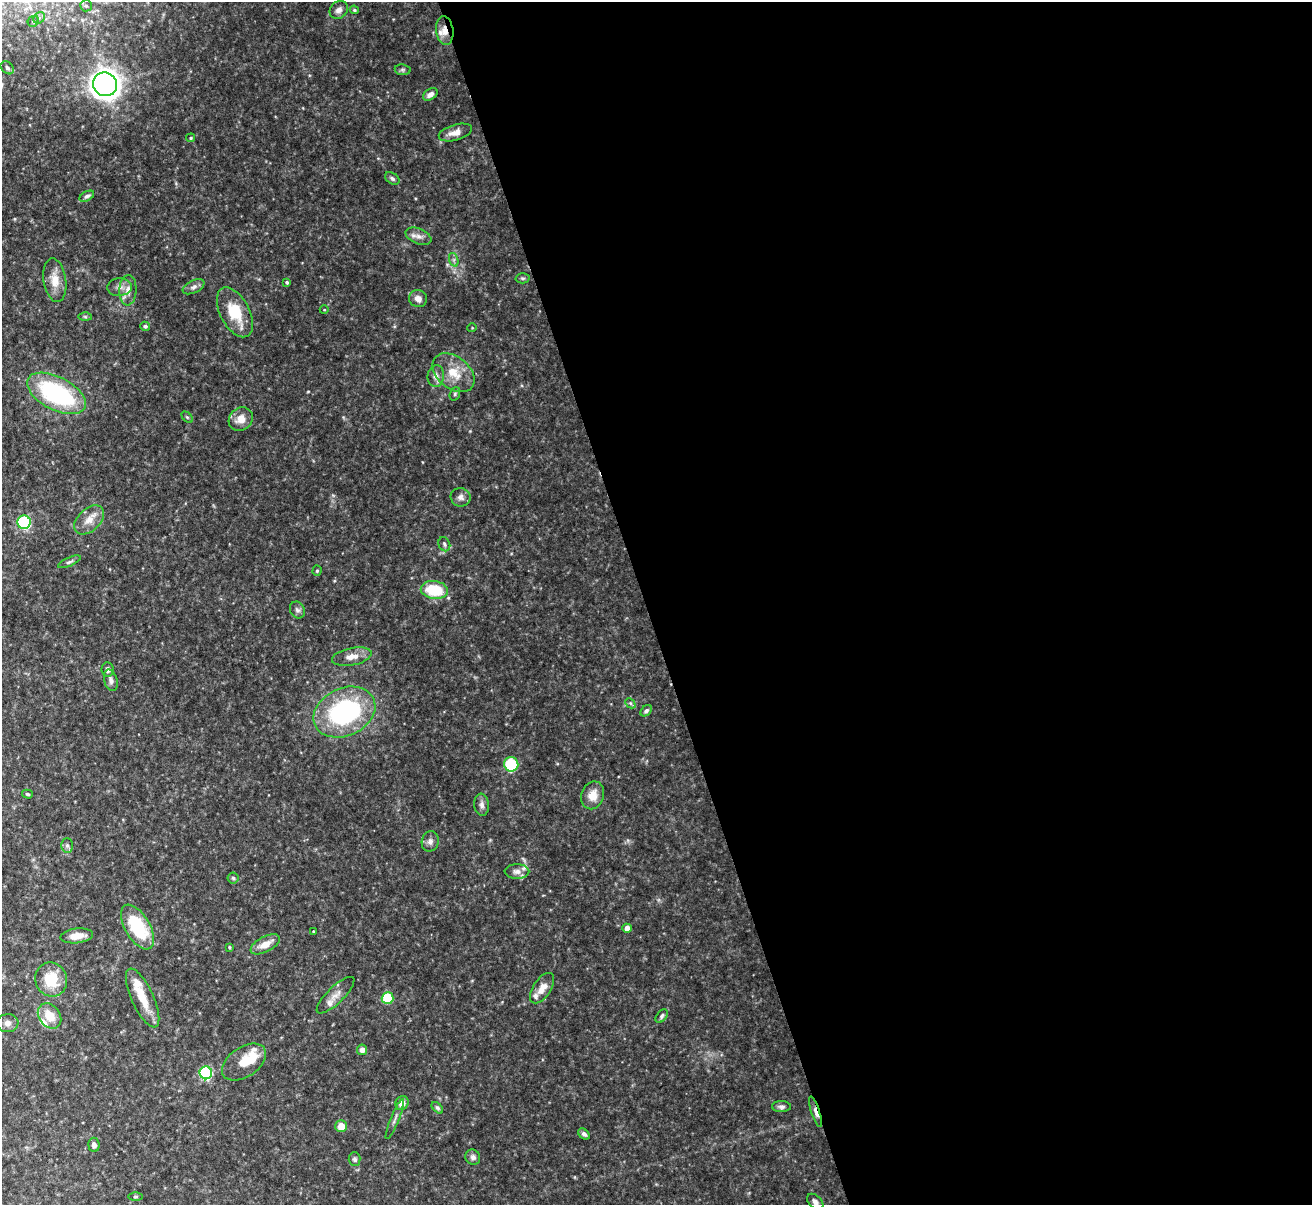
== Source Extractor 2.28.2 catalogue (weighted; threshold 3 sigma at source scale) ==
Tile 8 of 4 x 4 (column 4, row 2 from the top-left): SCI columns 3933-5242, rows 2552-3754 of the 5251 x 5230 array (HDU 1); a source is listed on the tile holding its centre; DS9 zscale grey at full resolution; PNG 1314 x 1207 px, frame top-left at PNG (2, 2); each listed source drawn as its Kron ellipse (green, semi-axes under 4 px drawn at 4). Shown black and unused: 51% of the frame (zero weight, under 5 of 10 exposures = <1% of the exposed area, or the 3 px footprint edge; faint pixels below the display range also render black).
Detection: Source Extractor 2.28.2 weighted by HDU 2 'WHT'; one run over the whole footprint, this tile lists its part. Background 0.0912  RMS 0.0045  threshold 0.0182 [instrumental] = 3 sigma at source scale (4.09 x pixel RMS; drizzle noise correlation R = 1.36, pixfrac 0.8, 0.05/0.05 arcsec/px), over >= 5 px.
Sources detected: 94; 1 inside a brighter object's white glare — neither listed nor drawn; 8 inside a brighter listed object's ellipse — not listed separately; the other 85 listed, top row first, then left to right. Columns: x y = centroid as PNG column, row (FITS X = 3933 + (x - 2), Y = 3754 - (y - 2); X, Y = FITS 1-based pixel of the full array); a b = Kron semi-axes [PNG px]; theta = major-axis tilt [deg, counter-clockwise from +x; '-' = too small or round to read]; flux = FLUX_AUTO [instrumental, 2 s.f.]
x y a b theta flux
86 6 6 5 - 0.76
339 10 10 8 41 2
354 10 5 4 - 0.54
39 18 6 5 - 0.92
33 21 6 5 - 0.64
445 31 14 8 -82 3.4
7 68 7 5 -45 0.8
403 70 8 5 -6 0.72
105 84 12 11 - 530
430 94 8 5 33 1.8
455 133 17 8 16 3.6
191 138 4 4 - 0.55
392 178 8 5 -33 0.97
87 196 8 4 28 1
418 236 13 7 -22 2.3
454 260 7 4 -72 0.91
523 278 7 5 -2 0.73
55 280 22 11 -81 5.8
287 282 4 3 - 0.66
119 287 12 9 5 2.3
193 287 11 6 26 1.6
128 290 15 8 87 3.3
418 299 9 8 - 2.4
324 310 4 3 - 0.31
235 312 27 14 -62 14
85 317 6 4 -1 0.63
145 326 5 4 - 0.65
472 328 5 3 - 0.3
454 373 24 16 -40 9.7
436 376 11 8 83 2.1
56 393 32 16 -27 50
455 394 7 5 69 0.76
187 417 7 4 -45 0.6
241 419 13 11 37 4.5
461 497 10 9 - 1.9
89 520 17 11 43 4.8
24 522 7 6 - 43
444 544 7 5 -67 0.94
69 562 12 4 24 0.99
317 571 5 4 - 0.56
434 590 13 9 -8 17
297 610 9 7 -60 1.3
352 657 20 8 11 4.2
108 669 7 6 - 1.5
111 680 11 6 -74 1.5
630 703 6 4 -44 0.62
646 711 6 4 44 1
344 712 32 24 25 58
511 764 7 7 - 21
27 794 5 4 - 0.56
593 795 14 11 70 4.9
482 805 11 7 -83 1.8
430 841 10 8 79 1.8
67 845 7 6 - 0.95
517 871 12 7 1 2.2
233 878 5 5 - 0.67
137 927 25 12 -59 23
627 928 4 4 - 2.7
313 931 3 2 - 0.35
77 936 16 7 7 4.3
265 944 16 7 27 4.9
229 947 4 3 - 0.41
51 979 17 16 - 12
542 988 17 9 57 4.1
336 995 25 8 44 3.5
143 998 32 11 -65 8.4
388 998 6 6 - 17
50 1016 14 10 -53 6.9
662 1016 8 5 52 0.93
8 1023 11 9 5 2.2
362 1050 5 5 - 2.6
244 1062 24 15 34 7.7
206 1073 6 6 - 48
402 1103 7 6 - 3.2
781 1107 9 5 -1 1.2
437 1108 7 4 -44 0.73
815 1112 16 4 -72 2
395 1119 21 3 68 1.2
341 1126 6 6 - 5.6
584 1134 6 4 -41 1.2
94 1145 7 5 -84 1.4
473 1157 8 7 - 1.3
355 1159 7 6 - 0.91
135 1197 7 3 0 0.51
815 1202 9 6 -43 1.5
Overlapping masked pixels (flux is a lower limit): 2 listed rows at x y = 445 31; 815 1112